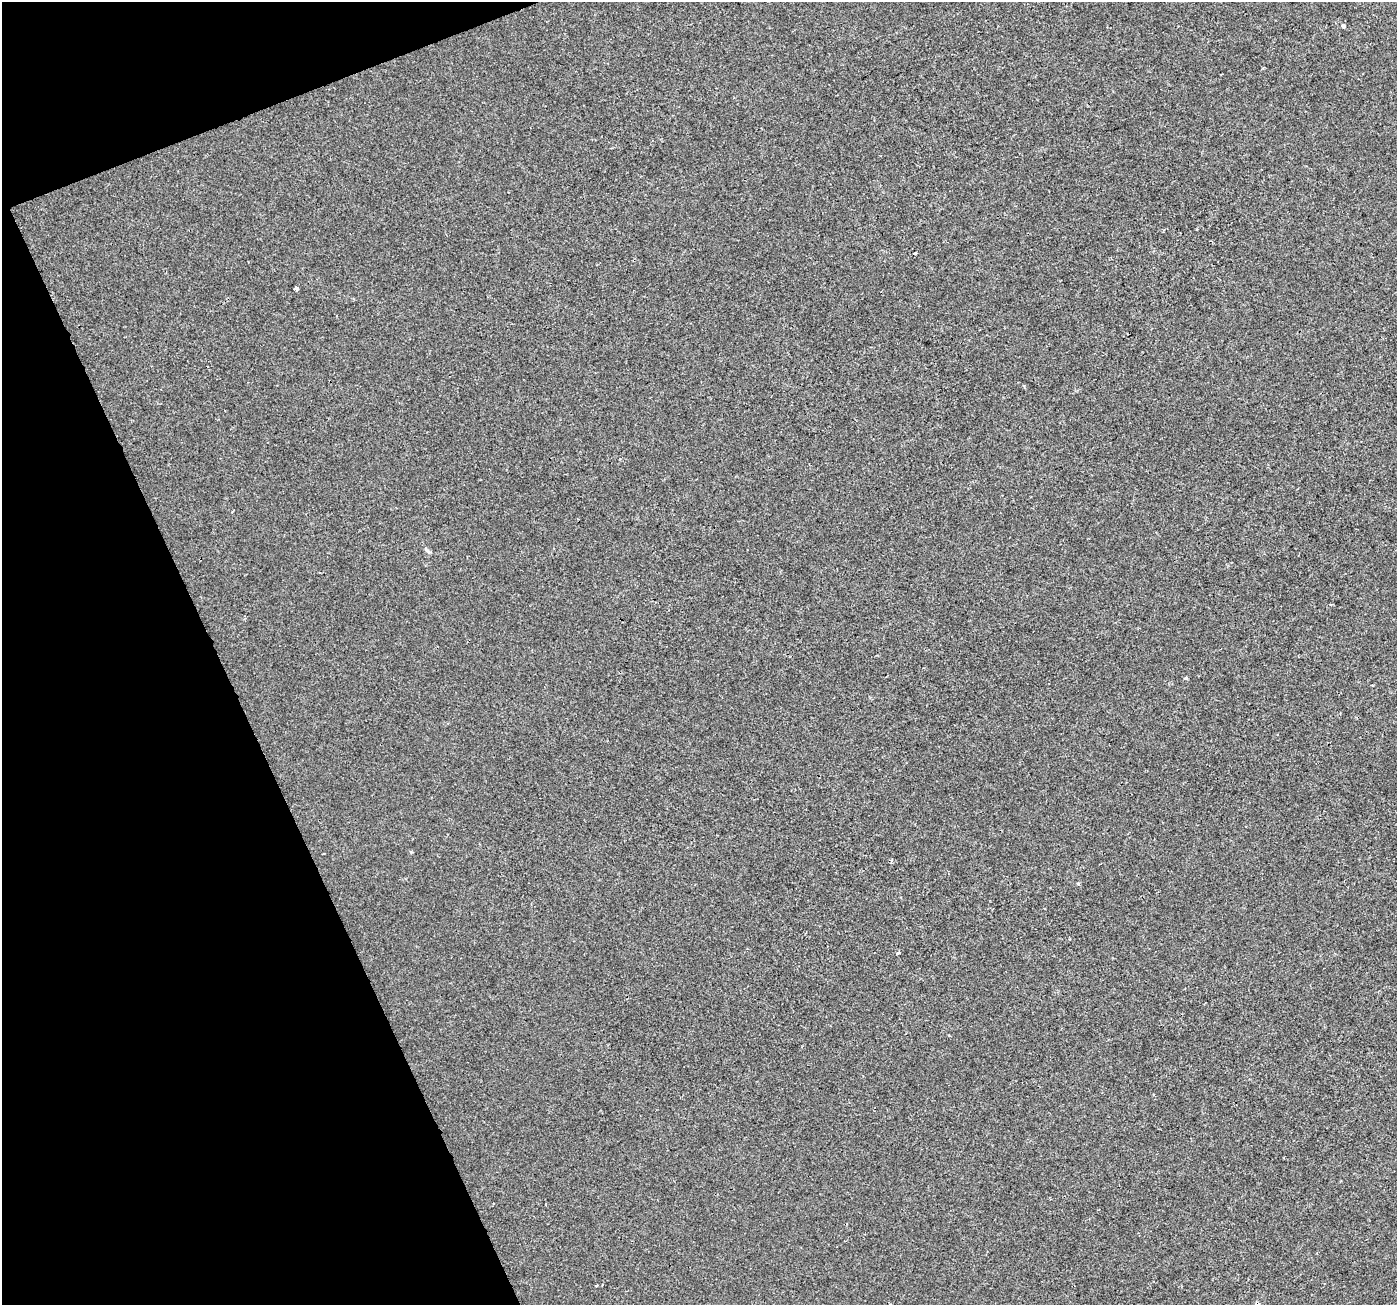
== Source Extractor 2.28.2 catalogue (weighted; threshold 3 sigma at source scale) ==
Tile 5 of 4 x 4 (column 1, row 2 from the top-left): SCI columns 3-1397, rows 2747-4049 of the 5583 x 5434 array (HDU 1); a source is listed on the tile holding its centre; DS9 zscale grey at full resolution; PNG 1399 x 1307 px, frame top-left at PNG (2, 2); no overlay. Shown black and unused: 19% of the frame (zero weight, under 2 of 3 exposures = <1% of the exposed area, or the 3 px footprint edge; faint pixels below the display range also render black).
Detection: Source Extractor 2.28.2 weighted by HDU 2 'WHT'; one run over the whole footprint, this tile lists its part. Background -2.91e-04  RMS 0.0028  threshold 0.0126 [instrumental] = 3 sigma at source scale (4.5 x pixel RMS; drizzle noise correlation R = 1.50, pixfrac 1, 0.0396/0.0396 arcsec/px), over >= 5 px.
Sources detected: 10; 2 cosmic-ray / hot-pixel residue — not listed; the other 8 listed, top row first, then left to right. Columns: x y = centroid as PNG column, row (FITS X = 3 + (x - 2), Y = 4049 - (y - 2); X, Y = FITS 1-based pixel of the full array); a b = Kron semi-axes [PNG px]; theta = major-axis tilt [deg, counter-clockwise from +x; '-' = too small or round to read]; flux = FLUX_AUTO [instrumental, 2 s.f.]
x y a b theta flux
1343 26 4 3 - 1.5
915 253 3 2 - 0.87
296 288 4 3 - 1.6
429 552 7 4 -19 0.48
1186 678 3 3 - 0.8
898 953 4 3 - 0.41
949 1035 3 2 - 0.24
596 1285 3 3 - 0.39